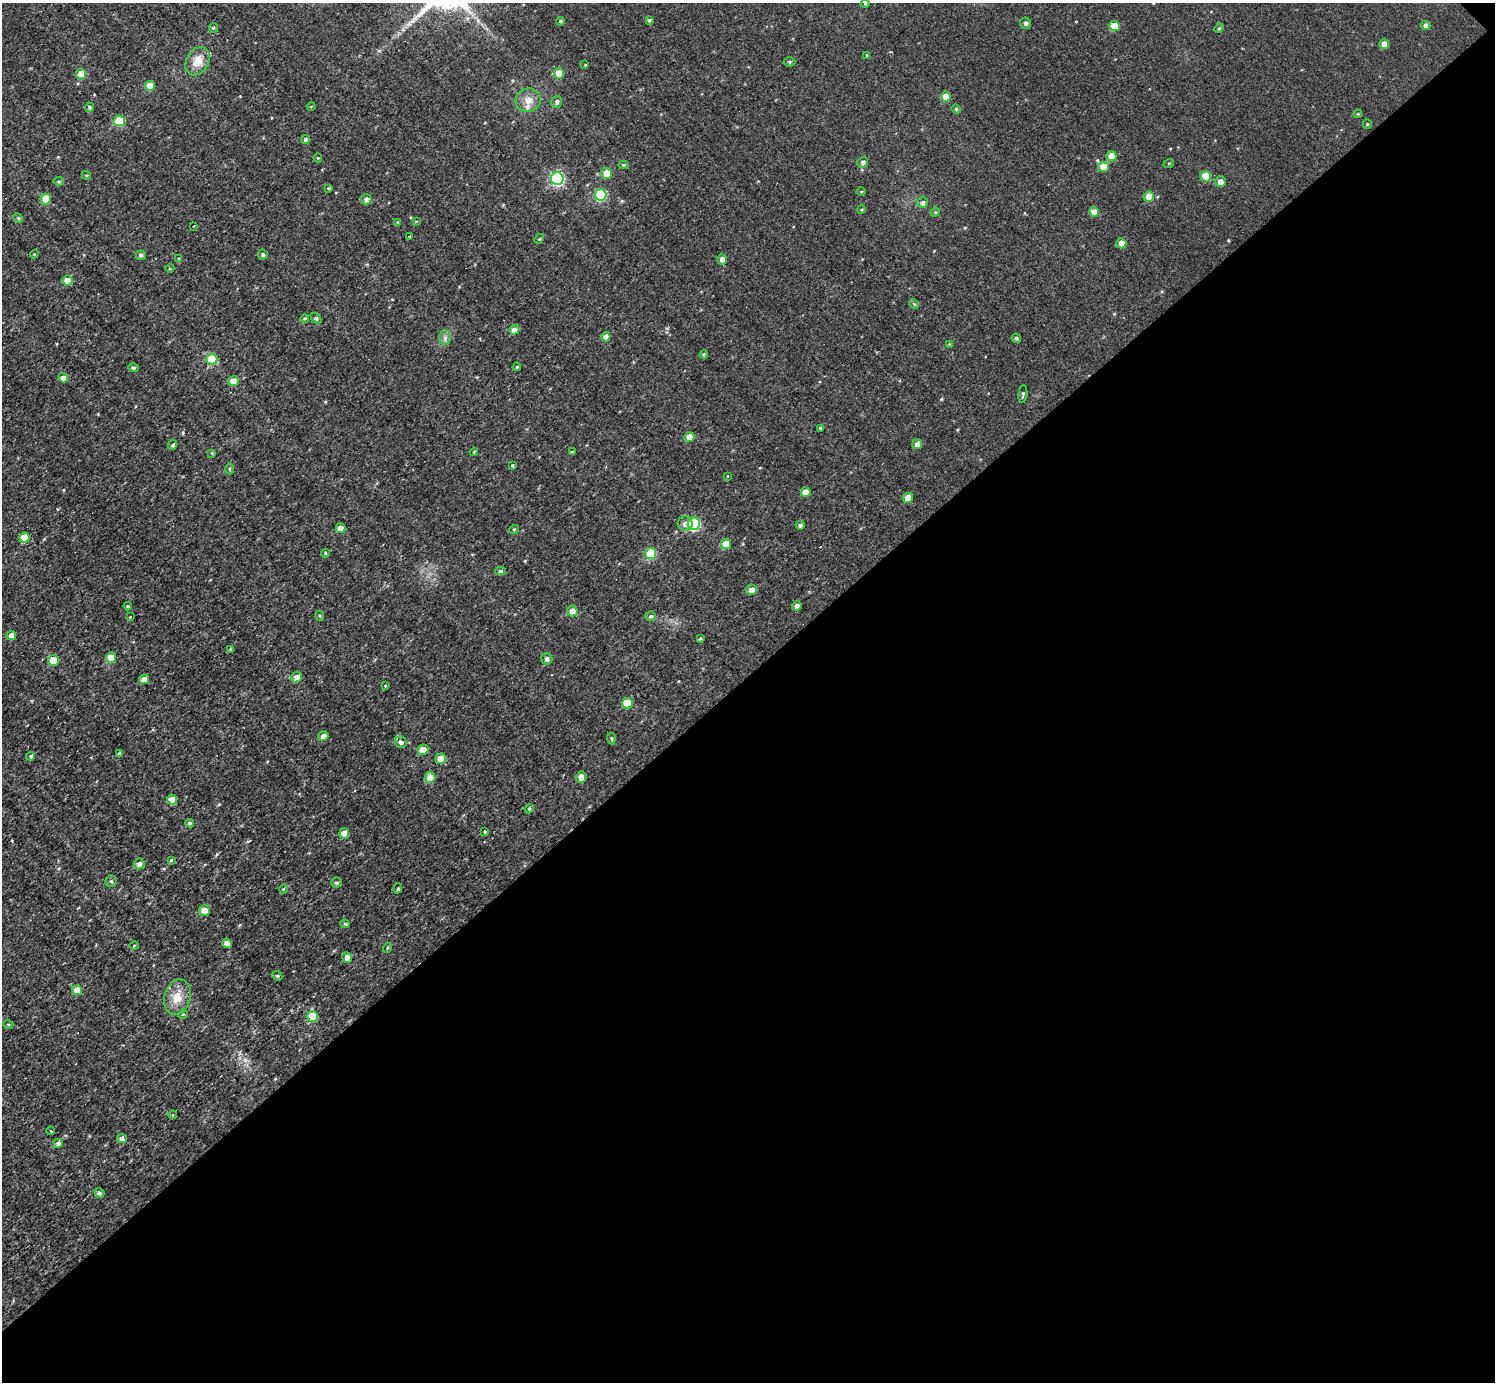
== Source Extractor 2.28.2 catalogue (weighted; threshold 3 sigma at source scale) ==
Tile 12 of 4 x 4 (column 4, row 3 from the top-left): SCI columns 4486-5978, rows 1540-2919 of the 5983 x 5981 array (HDU 1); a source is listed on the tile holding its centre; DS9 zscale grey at full resolution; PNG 1497 x 1384 px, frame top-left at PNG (2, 3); each listed source drawn as its Kron ellipse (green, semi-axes under 4 px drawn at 4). Shown black and unused: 51% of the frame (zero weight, under 3 of 4 exposures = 1% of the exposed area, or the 3 px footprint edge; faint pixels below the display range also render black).
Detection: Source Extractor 2.28.2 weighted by HDU 2 'WHT'; one run over the whole footprint, this tile lists its part. Background 0.0567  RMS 0.062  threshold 0.28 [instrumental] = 3 sigma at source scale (4.5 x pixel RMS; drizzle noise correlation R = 1.50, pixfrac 1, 0.05/0.05 arcsec/px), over >= 5 px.
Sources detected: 155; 2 inside a brighter listed object's ellipse — not listed separately; the other 153 listed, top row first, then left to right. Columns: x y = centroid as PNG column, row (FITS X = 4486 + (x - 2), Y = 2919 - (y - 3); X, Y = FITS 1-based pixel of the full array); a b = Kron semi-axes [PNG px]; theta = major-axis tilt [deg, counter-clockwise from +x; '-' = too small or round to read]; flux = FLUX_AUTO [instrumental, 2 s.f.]
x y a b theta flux
865 4 4 3 - 4.5
649 20 4 4 - 11
560 21 4 4 - 10
1026 23 6 5 - 15
1425 25 5 4 - 16
1114 26 5 5 - 120
213 28 5 4 - 8.9
1219 28 5 4 - 8.6
1384 44 5 5 - 51
867 55 4 4 - 7.5
198 61 15 11 59 88
790 62 6 4 2 9.4
585 65 3 3 - 4.2
559 73 5 5 - 110
81 74 5 5 - 100
150 86 5 5 - 100
946 96 5 5 - 96
528 100 13 12 - 61
557 102 6 5 - 18
311 106 4 3 - 4.4
89 107 4 4 - 14
956 109 4 4 - 7.6
1358 114 4 4 - 6.6
119 121 5 5 - 260
1367 124 4 4 - 6.3
306 139 4 4 - 20
1112 156 5 5 - 87
318 158 4 4 - 6.6
863 162 5 5 - 22
1169 163 5 3 - 5.4
624 165 5 4 - 8
1103 167 5 5 - 86
607 173 5 5 - 90
86 175 4 3 - 6.2
1206 176 5 5 - 150
557 179 6 6 - 970
59 181 5 4 - 8.7
1220 182 5 5 - 40
329 188 3 3 - 7.2
861 191 5 3 - 5.1
601 195 6 5 - 440
1149 197 5 5 - 97
46 199 5 5 - 140
366 199 5 5 - 27
923 203 5 5 - 22
861 209 4 3 - 5.8
935 212 4 4 - 6.7
1094 212 5 5 - 72
18 218 5 4 - 9.1
416 221 4 3 - 5.1
397 222 3 3 - 5.9
194 226 2 2 - 5.5
410 236 3 3 - 15
539 239 5 4 - 6.9
1121 243 5 5 - 47
34 254 4 4 - 5.7
141 255 5 4 - 18
263 255 5 4 - 12
178 259 4 3 - 5.9
722 259 5 4 - 31
170 268 4 3 - 5.6
68 280 5 5 - 100
914 304 5 4 - 7.2
305 318 4 4 - 9.2
316 318 6 4 -44 12
514 330 5 5 - 43
606 337 5 4 - 41
445 338 7 6 - 20
1016 338 5 4 - 12
949 344 4 4 - 4.5
704 354 4 4 - 8.1
212 359 5 5 - 250
517 367 4 3 - 7.8
134 368 5 4 - 11
63 378 5 4 - 32
234 381 5 5 - 98
1023 394 9 4 82 11
821 428 4 3 - 11
689 437 5 5 - 80
917 444 5 4 - 36
173 445 4 4 - 17
474 452 4 3 - 5.8
572 452 4 2 - 5.9
212 453 4 3 - 6.8
512 465 3 3 - 11
229 469 5 3 - 7.3
727 476 3 2 - 3.9
806 492 5 5 - 64
908 498 5 5 - 71
685 524 7 7 - 30
694 524 6 6 - 640
800 525 4 4 - 20
341 528 5 5 - 51
514 529 5 3 - 5.2
24 538 5 5 - 110
726 544 5 5 - 110
325 553 4 4 - 7.9
651 553 5 5 - 250
500 571 5 4 - 11
751 590 5 5 - 42
128 606 4 3 - 9.2
797 606 5 4 - 25
572 611 5 5 - 43
320 616 5 3 - 5.6
651 616 5 5 - 14
130 617 3 3 - 5.5
11 636 5 4 - 49
700 638 4 3 - 7.4
231 649 4 3 - 11
111 657 5 5 - 110
547 659 6 5 - 24
53 660 5 5 - 140
296 677 6 5 - 45
144 679 5 4 - 56
385 686 3 3 - 6
627 703 5 5 - 180
323 736 5 4 - 41
611 738 6 4 -85 10
401 742 6 5 - 21
423 750 5 5 - 88
119 754 4 3 - 10
31 756 4 4 - 11
441 759 5 5 - 67
430 777 5 5 - 94
581 777 5 5 - 46
172 800 5 5 - 97
529 809 5 3 - 7
190 823 4 4 - 21
484 832 3 3 - 8.3
344 833 5 5 - 94
171 860 3 3 - 7
139 864 5 5 - 27
111 881 6 5 - 11
337 882 5 5 - 12
398 888 5 4 - 9.4
283 889 4 4 - 6.9
205 911 5 5 - 110
345 924 5 3 - 7.7
227 943 5 4 - 43
134 945 5 3 - 6.6
387 948 5 3 - 5.6
347 957 5 5 - 35
277 976 5 4 - 8.4
77 990 5 5 - 110
177 997 18 13 76 100
183 1014 5 4 - 6.2
313 1016 5 5 - 210
8 1024 5 3 - 6.6
173 1115 4 4 - 9.3
51 1131 4 3 - 4.6
122 1139 5 4 - 31
58 1143 4 4 - 20
99 1193 5 4 - 18